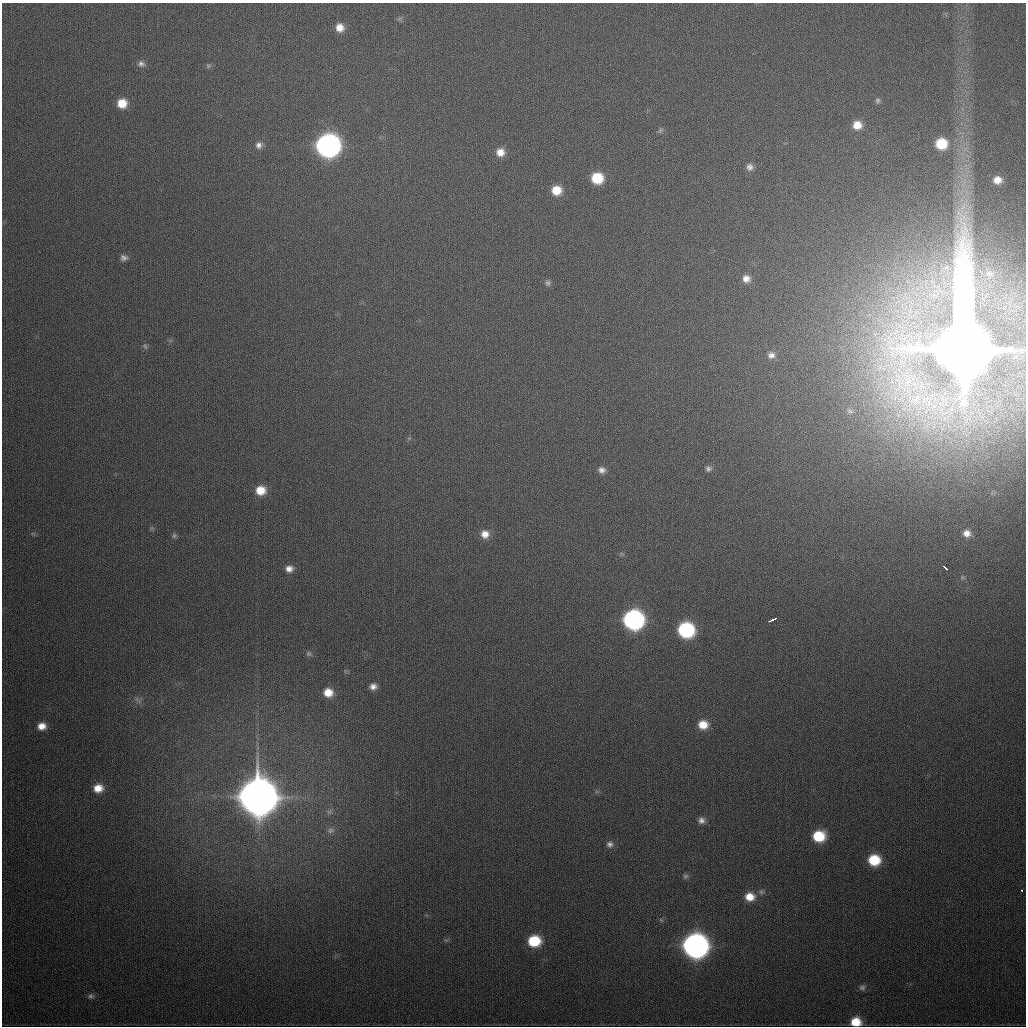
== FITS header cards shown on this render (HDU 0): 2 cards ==
NAXIS1  =                 1024
NAXIS2  =                 1024

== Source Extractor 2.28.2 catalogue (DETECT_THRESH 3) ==
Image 1024 x 1024 px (HDU 0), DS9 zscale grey, 1 PNG px = 1 image px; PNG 1028 x 1028 px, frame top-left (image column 1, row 1024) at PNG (2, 3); no overlay
Background 407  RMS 15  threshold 45.2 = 3 sigma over >= 5 px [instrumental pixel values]
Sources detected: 63; all 63 listed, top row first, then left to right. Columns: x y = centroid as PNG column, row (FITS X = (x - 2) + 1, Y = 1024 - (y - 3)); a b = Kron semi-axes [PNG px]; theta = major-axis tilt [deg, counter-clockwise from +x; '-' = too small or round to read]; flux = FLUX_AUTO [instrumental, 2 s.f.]
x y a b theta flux
340 28 10 9 - 1.1e+04
141 64 9 8 - 4.2e+03
208 66 6 6 - 1.9e+03
878 100 7 6 - 2.2e+03
122 103 9 9 - 1.8e+04
857 125 9 8 - 1.3e+04
660 130 7 5 37 2.0e+03
941 144 11 10 - 3.5e+04
259 145 9 8 - 5.0e+03
328 145 12 11 - 7.7e+05
500 152 10 9 - 1.1e+04
750 167 9 9 - 5.3e+03
597 178 10 9 - 3.7e+04
997 180 9 7 11 9.7e+03
556 190 9 9 - 1.9e+04
969 208 9 3 45 2.7e+03
124 258 9 7 -8 4.1e+03
989 274 11 8 -15 5.6e+03
746 279 9 9 - 7.8e+03
547 283 8 7 - 2.8e+03
145 346 6 6 - 2.0e+03
964 348 35 22 -89 1.6e+07
771 355 9 9 - 5.8e+03
880 368 20 10 -1 2.0e+04
900 383 48 26 -83 1.3e+05
915 400 30 18 26 5.8e+04
850 411 11 10 - 8.1e+03
708 469 8 8 - 3.3e+03
602 470 9 8 - 5.7e+03
260 490 10 9 - 1.9e+04
967 533 10 9 - 8.5e+03
33 534 7 4 -19 1.5e+03
485 534 10 10 - 1.0e+04
174 536 8 6 75 2.2e+03
945 568 5 2 - 3.4e+03
289 569 10 8 0 7.3e+03
963 577 7 5 -31 1.9e+03
633 620 11 11 - 4.0e+05
773 620 7 3 25 6.3e+03
686 630 11 10 - 1.5e+05
308 654 7 7 - 2.5e+03
373 686 8 7 - 5.8e+03
328 693 9 9 - 1.5e+04
138 700 11 3 -30 2.5e+03
703 725 10 9 - 1.7e+04
42 726 9 8 - 1.0e+04
98 788 10 9 - 1.4e+04
258 797 15 14 - 4.8e+06
329 811 9 6 34 3.1e+03
701 820 9 8 - 5.2e+03
330 830 10 8 14 4.4e+03
819 836 10 9 - 4.1e+04
610 844 9 8 - 4.5e+03
874 860 10 9 - 4.0e+04
685 876 8 7 - 2.8e+03
1022 890 3 3 - 2.0e+03
761 892 8 7 - 2.8e+03
750 897 10 9 - 1.5e+04
534 941 11 9 5 4.4e+04
695 946 12 11 - 1.0e+06
862 987 9 7 20 3.3e+03
91 996 9 7 -13 3.0e+03
856 1022 9 8 - 2.1e+04
At the frame edge (FLAGS 8, measured only in part): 1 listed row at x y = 856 1022